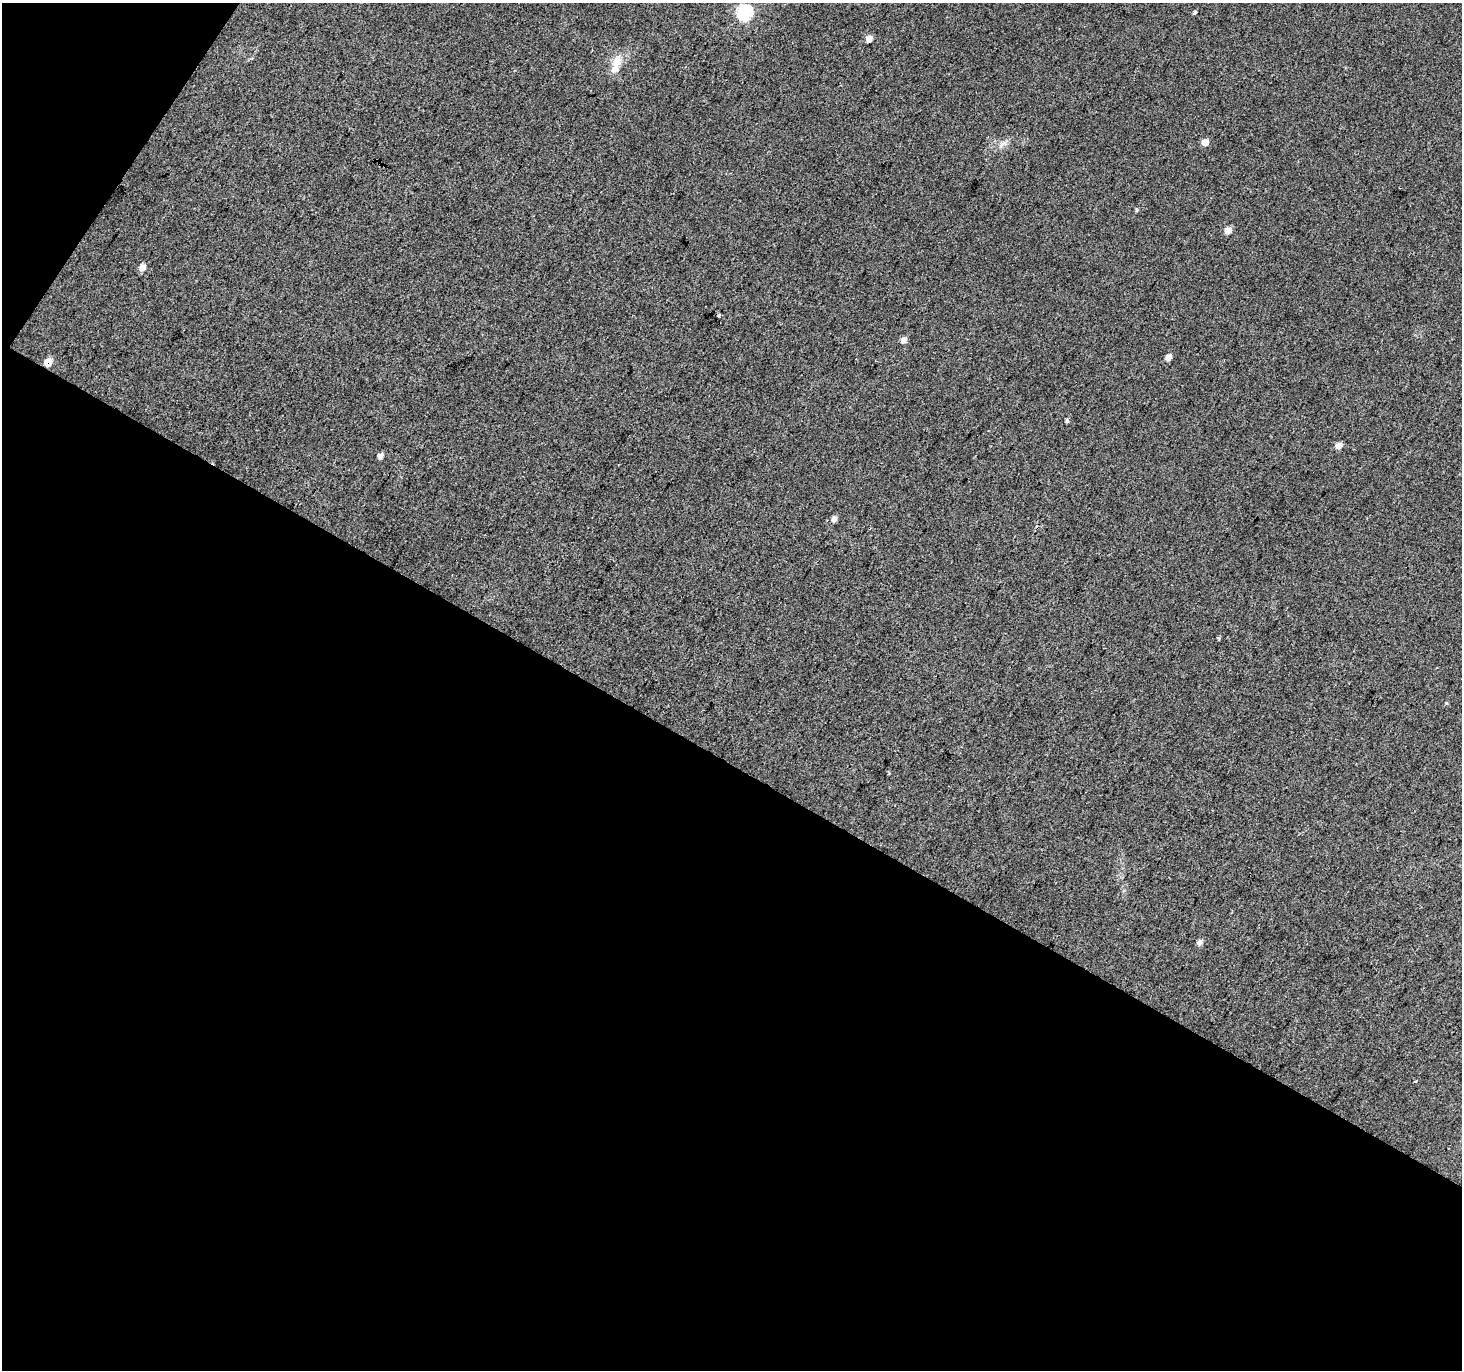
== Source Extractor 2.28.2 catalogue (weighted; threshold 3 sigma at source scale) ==
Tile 3 of 2 x 2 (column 1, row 2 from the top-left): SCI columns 6-1465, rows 122-1489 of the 2925 x 2958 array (HDU 1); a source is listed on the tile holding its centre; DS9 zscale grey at full resolution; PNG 1464 x 1372 px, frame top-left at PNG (2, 3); no overlay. Shown black and unused: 46% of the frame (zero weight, under 3 of 4 exposures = <1% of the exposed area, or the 3 px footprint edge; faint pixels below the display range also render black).
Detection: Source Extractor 2.28.2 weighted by HDU 2 'WHT'; one run over the whole footprint, this tile lists its part. Background 0.0834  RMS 0.012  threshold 0.0545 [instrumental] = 3 sigma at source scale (4.5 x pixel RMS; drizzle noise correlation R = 1.50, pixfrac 1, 0.0396/0.0396 arcsec/px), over >= 5 px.
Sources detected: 20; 1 inside a brighter listed object's ellipse — not listed separately; the other 19 listed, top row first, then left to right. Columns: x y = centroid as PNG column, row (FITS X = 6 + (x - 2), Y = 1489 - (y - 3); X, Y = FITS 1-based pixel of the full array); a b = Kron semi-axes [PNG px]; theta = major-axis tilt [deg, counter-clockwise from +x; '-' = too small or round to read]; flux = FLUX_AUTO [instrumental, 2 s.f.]
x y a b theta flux
744 12 7 7 - 160
1195 12 5 4 - 2.2
869 38 6 5 - 8.3
617 61 17 10 58 15
1205 142 6 6 - 8.4
1003 144 17 5 38 5.6
1137 210 5 3 - 1.4
1228 230 6 6 - 8.4
142 267 8 7 - 6.3
719 315 3 3 - 11
903 340 6 5 - 5.6
1168 357 6 5 - 6.1
48 362 8 7 - 13
1067 420 6 4 89 1.8
1338 445 8 7 - 5.9
380 455 6 5 - 4.9
834 519 6 6 - 4.5
1200 942 9 6 58 4
1416 1081 4 3 - 1.7
Overlapping masked pixels (flux is a lower limit): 1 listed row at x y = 48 362